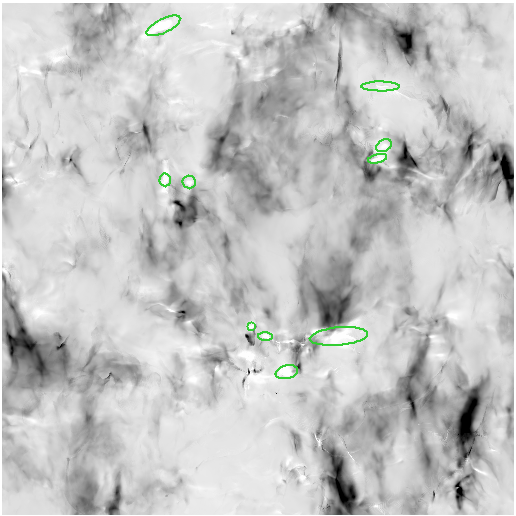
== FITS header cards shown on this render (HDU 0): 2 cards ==
NAXIS1  =                  512 /
NAXIS2  =                  512 /

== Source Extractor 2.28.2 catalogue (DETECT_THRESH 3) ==
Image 512 x 512 px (HDU 0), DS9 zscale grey, 1 PNG px = 1 image px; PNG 516 x 516 px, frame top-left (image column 1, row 512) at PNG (2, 3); each listed source drawn as its Kron ellipse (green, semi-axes under 4 px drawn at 4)
Background -9.59e+19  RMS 8.8e+19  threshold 2.64e+20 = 3 sigma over >= 5 px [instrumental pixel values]
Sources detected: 10; all 10 listed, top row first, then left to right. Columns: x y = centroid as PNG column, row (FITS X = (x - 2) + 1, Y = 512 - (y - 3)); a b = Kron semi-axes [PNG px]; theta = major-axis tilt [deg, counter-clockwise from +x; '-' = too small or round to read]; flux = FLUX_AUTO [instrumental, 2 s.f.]
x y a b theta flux
163 26 18 7 26 3.5e+22
381 86 19 5 0 5.5e+22
384 146 8 6 30 2.2e+22
378 159 10 3 14 1.8e+22
165 180 6 6 - 1.3e+22
189 182 6 6 - 1.2e+22
252 326 3 2 - 4.5e+21
266 336 7 3 0 7.3e+21
339 336 29 9 5 6.8e+22
287 372 11 6 13 1.9e+22